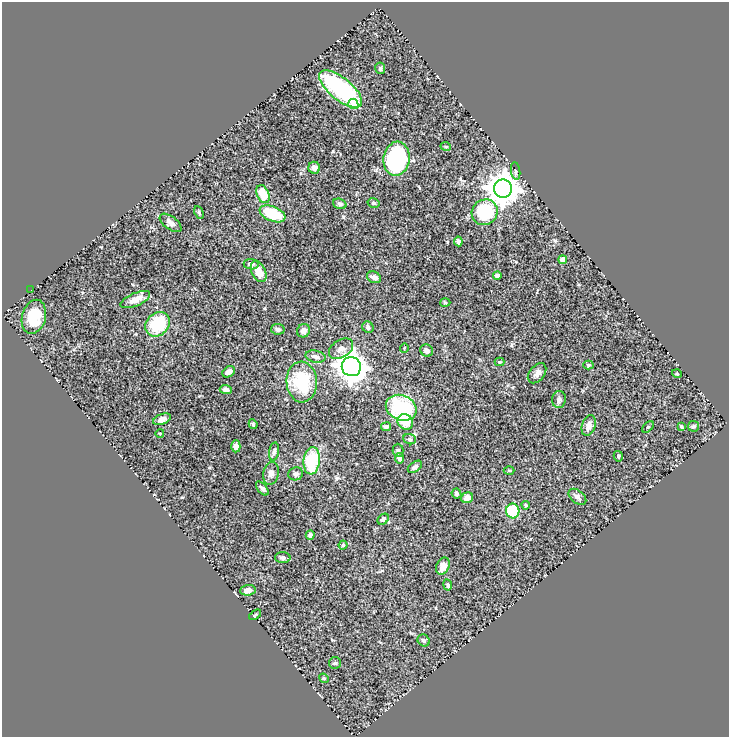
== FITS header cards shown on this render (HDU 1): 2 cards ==
NAXIS1  =                  727
NAXIS2  =                  735

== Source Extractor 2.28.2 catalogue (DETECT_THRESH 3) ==
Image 727 x 735 px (HDU 1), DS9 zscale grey, 1 PNG px = 1 image px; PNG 731 x 739 px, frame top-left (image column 1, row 735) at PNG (2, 2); each listed source drawn as its Kron ellipse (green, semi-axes under 4 px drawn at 4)
Background 0.556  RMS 0.034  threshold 0.102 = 3 sigma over >= 5 px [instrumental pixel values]
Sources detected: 80; all 80 listed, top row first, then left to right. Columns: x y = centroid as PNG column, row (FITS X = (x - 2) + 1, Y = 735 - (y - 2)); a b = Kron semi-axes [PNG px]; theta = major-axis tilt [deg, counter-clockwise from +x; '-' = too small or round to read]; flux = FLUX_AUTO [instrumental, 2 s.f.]
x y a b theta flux
380 68 6 5 - 4.3
341 89 26 11 -39 270
353 104 5 5 - 43
446 147 5 3 - 2.2
396 159 17 13 81 270
314 168 6 5 - 9.7
516 171 9 4 -82 4.4
503 189 9 9 - 3700
263 194 9 6 -66 55
373 203 6 4 -14 3.7
340 204 7 5 -19 4.8
199 212 6 4 -65 3.5
485 212 13 12 - 100
272 214 13 7 -23 88
171 223 13 6 -37 9.6
458 241 5 3 - 6.3
563 260 4 4 - 24
251 264 7 5 -7 5.7
259 271 11 7 -66 32
497 276 4 4 - 13
374 277 7 5 -24 9.5
31 290 2 2 - 1.7
135 300 16 6 23 20
445 302 5 3 - 2.2
34 317 17 12 75 69
158 324 13 11 47 95
368 327 6 5 - 6.1
278 329 7 5 -8 6.5
304 331 7 6 - 12
404 348 5 3 - 1.8
341 349 13 8 33 14
427 350 6 6 - 8
316 357 10 6 -12 8.4
500 362 5 4 - 2.8
588 365 5 4 - 2.9
351 367 10 9 - 2500
229 372 7 5 34 8.4
537 373 11 7 50 9.8
677 374 5 3 - 1.6
302 382 20 15 -87 110
226 389 6 4 -2 7.5
559 399 8 7 - 7.8
401 408 16 12 -23 160
162 419 9 5 20 10
405 422 8 7 - 42
253 424 5 4 - 3
589 425 10 6 72 12
681 426 4 3 - 3.3
693 426 5 5 - 4.4
386 427 5 4 - 6.1
648 427 7 4 44 2.9
160 433 4 3 - 1.7
410 439 6 5 - 4.2
236 446 6 4 88 12
398 450 6 5 - 3.9
274 452 9 5 80 5.8
618 456 5 4 - 3.2
400 458 5 4 - 10
312 461 14 8 84 100
415 467 8 5 38 6.3
509 471 5 3 - 1.9
271 473 11 7 78 10
296 474 7 6 - 6.6
262 488 8 4 -50 5.4
456 494 5 4 - 4.7
577 497 10 6 -39 8.2
467 498 6 5 - 13
526 505 4 3 - 3
513 511 7 6 - 97
383 519 6 5 - 6.2
310 535 4 4 - 6.1
343 545 4 4 - 2.8
283 558 8 5 -1 5.4
443 566 9 6 66 21
448 585 6 4 -79 4
248 590 8 5 5 13
255 615 7 3 37 2.5
424 640 6 5 - 5.4
335 663 6 6 - 4.2
324 678 5 4 - 2.6